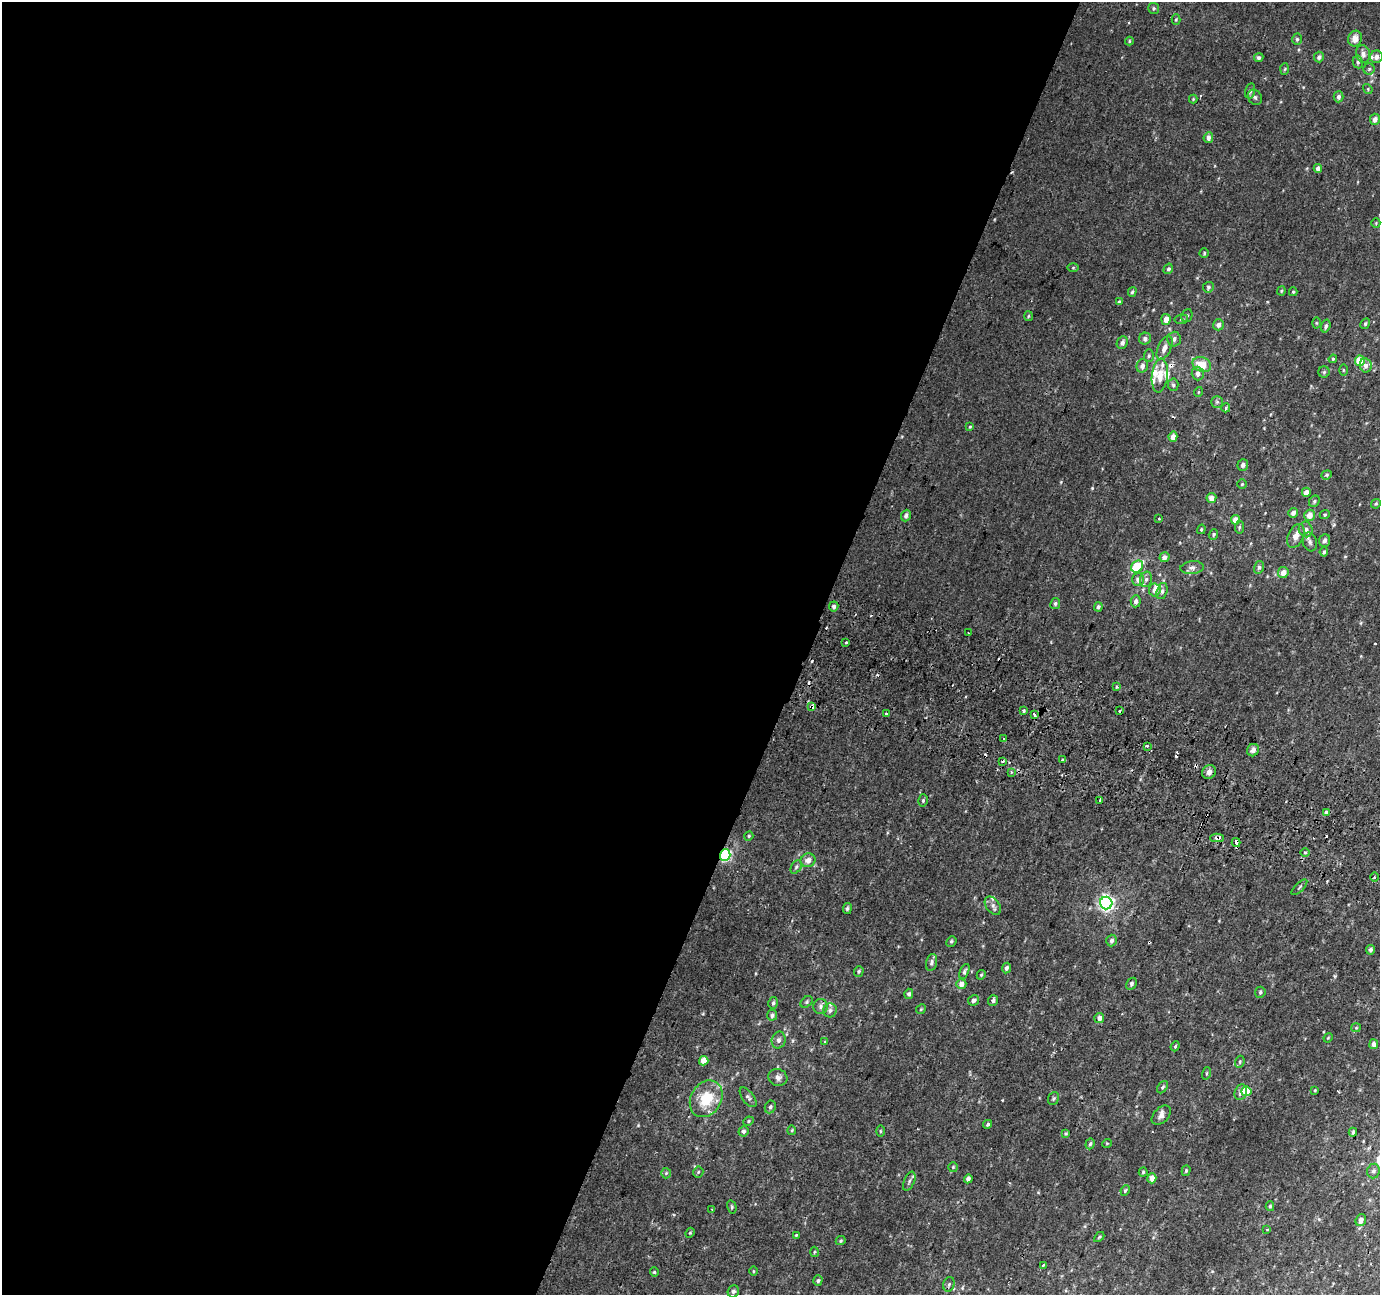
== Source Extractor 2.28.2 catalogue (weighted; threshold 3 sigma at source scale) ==
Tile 5 of 4 x 4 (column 1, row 2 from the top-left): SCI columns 25-1402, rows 2901-4193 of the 5553 x 5736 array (HDU 1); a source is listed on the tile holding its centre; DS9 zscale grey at full resolution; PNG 1382 x 1297 px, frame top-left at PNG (2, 2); each listed source drawn as its Kron ellipse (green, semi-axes under 4 px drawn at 4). Shown black and unused: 59% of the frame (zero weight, under 2 of 3 exposures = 2% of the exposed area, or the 3 px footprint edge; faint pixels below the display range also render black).
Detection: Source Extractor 2.28.2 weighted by HDU 2 'WHT'; one run over the whole footprint, this tile lists its part. Background 0.00354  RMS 0.0031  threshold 0.0139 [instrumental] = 3 sigma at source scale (4.5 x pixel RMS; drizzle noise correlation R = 1.50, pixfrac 1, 0.0396/0.0396 arcsec/px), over >= 5 px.
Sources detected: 223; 17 cosmic-ray / hot-pixel residue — neither listed nor drawn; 10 inside a brighter listed object's ellipse — not listed separately; the other 196 listed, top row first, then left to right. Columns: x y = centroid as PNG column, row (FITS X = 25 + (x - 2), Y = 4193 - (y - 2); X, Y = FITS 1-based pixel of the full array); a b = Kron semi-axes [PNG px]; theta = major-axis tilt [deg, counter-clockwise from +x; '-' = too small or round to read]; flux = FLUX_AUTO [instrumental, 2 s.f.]
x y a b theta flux
1154 8 5 5 - 0.51
1176 20 5 4 - 0.34
1297 39 5 5 - 0.49
1355 39 8 6 73 2.4
1129 41 4 4 - 0.31
1363 54 9 7 -81 1.6
1319 57 5 5 - 0.86
1376 57 6 6 - 1.3
1259 58 5 4 - 0.63
1358 62 6 5 - 0.55
1285 69 6 4 87 0.34
1369 69 5 5 - 0.53
1368 89 5 4 - 0.35
1250 91 8 5 75 0.76
1255 97 8 6 -53 0.83
1338 97 5 5 - 1
1193 99 4 4 - 0.28
1375 119 5 5 - 1.6
1208 138 5 4 - 1.4
1318 168 4 4 - 1.7
1376 223 4 4 - 0.28
1204 253 4 4 - 0.37
1073 268 6 4 1 0.33
1168 269 5 4 - 0.67
1208 287 5 5 - 0.53
1281 291 4 4 - 0.31
1132 292 5 4 - 0.46
1293 292 4 4 - 0.36
1119 302 4 3 - 0.5
1028 316 5 3 - 0.33
1187 316 7 5 68 0.55
1166 319 5 4 - 2.4
1181 319 7 5 7 0.51
1316 323 5 3 - 0.29
1365 324 5 4 - 0.52
1218 325 5 5 - 1.3
1326 326 6 4 73 0.71
1145 339 6 6 - 0.98
1174 339 7 7 - 1.1
1122 343 6 5 - 1.2
1164 348 13 6 65 2.1
1149 356 6 5 - 0.56
1333 359 4 3 - 0.3
1360 361 5 5 - 7.3
1202 364 9 7 -23 4.9
1366 365 7 6 - 1.1
1142 366 7 5 74 1.4
1343 370 6 4 -89 0.29
1324 372 5 5 - 0.53
1198 373 7 6 - 1.4
1160 376 17 8 84 3.1
1173 385 6 5 - 0.56
1198 392 5 3 - 0.25
1217 402 6 6 - 0.62
1226 408 4 4 - 0.61
970 427 4 4 - 0.3
1173 437 5 4 - 2.3
1243 465 6 5 - 0.86
1327 475 5 4 - 0.43
1242 484 5 5 - 0.37
1306 492 4 4 - 2.2
1211 498 5 5 - 2.2
1314 501 6 5 - 0.49
1376 504 5 4 - 0.4
1293 513 5 4 - 1.2
1309 515 5 5 - 2.8
1325 515 5 4 - 0.45
906 516 6 5 - 0.92
1159 518 3 3 - 0.7
1236 520 5 4 - 2.7
1239 527 6 4 83 0.5
1201 529 5 4 - 0.38
1306 529 8 7 - 1.2
1213 534 5 4 - 0.43
1296 536 13 7 65 2.5
1325 540 6 5 - 0.84
1310 542 9 7 -74 1.2
1324 552 4 4 - 0.42
1164 557 5 5 - 1.5
1137 566 6 5 - 11
1259 567 6 5 - 0.65
1192 568 12 6 6 1.2
1283 572 5 5 - 2.3
1138 579 6 6 - 1.6
1146 579 8 6 74 0.96
1155 590 6 6 - 2.3
1162 591 8 5 75 0.87
1136 601 6 5 - 0.97
1055 604 6 4 62 0.57
834 606 5 4 - 1.1
1098 607 5 4 - 0.75
968 633 3 2 - 0.4
846 643 3 3 - 1.2
1117 687 3 3 - 0.47
812 707 4 3 - 5.2
1023 710 3 3 - 1.4
1119 711 3 2 - 0.36
886 713 3 3 - 0.73
1034 714 4 3 - 1.5
1004 739 3 3 - 2.9
1147 746 3 3 - 0.54
1253 750 6 6 - 1.3
1063 760 3 3 - 1.5
1003 761 3 2 - 0.55
1011 772 4 3 - 0.54
1209 772 7 6 - 1.4
923 800 6 4 75 0.48
1100 800 3 3 - 5.1
1326 813 4 3 - 2.2
749 836 5 4 - 0.36
1217 838 7 4 1 1.1
1236 842 4 3 - 1.5
1305 852 5 3 - 0.32
725 855 5 5 - 38
808 860 7 6 - 1.9
796 867 7 5 60 0.6
1374 877 4 3 - 0.31
1299 887 10 3 45 0.42
1106 903 6 6 - 85
993 906 10 6 -53 1.2
847 908 5 4 - 0.72
951 941 5 4 - 0.5
1111 941 6 5 - 0.96
1370 950 5 4 - 0.75
931 962 8 5 75 0.8
1006 968 5 4 - 0.79
859 971 5 4 - 0.44
964 972 8 4 66 0.66
981 975 5 4 - 0.39
961 984 5 5 - 2.2
1132 984 6 4 60 0.73
1260 992 5 5 - 0.5
909 994 5 4 - 0.74
973 1000 6 5 - 1.1
993 1000 5 5 - 0.74
807 1002 7 5 43 0.52
773 1003 6 4 76 0.61
821 1006 7 7 - 1
921 1009 5 4 - 0.36
830 1010 7 6 - 0.91
772 1015 5 5 - 0.78
1099 1018 5 5 - 1.4
1356 1028 5 4 - 0.32
1328 1038 5 4 - 0.27
779 1040 8 7 - 1.1
825 1042 4 4 - 0.31
1374 1044 5 4 - 1.2
1175 1046 5 4 - 0.39
704 1061 5 4 - 3.1
1240 1062 6 4 71 0.41
1207 1073 6 3 71 0.39
778 1077 10 8 -18 1.5
1162 1087 7 4 52 0.49
1315 1090 4 3 - 0.3
1246 1091 5 5 - 6.2
1241 1092 8 6 71 1.3
748 1097 12 5 -52 0.81
706 1099 19 15 59 9.5
1053 1099 7 5 69 0.51
770 1107 6 5 - 0.6
1161 1115 11 7 46 1.4
748 1121 5 4 - 0.39
988 1124 4 4 - 0.59
792 1130 5 4 - 0.36
743 1131 5 5 - 0.67
880 1131 5 3 - 0.31
1353 1132 4 2 - 0.46
1066 1133 4 4 - 0.41
1107 1143 5 3 - 0.24
1090 1144 5 4 - 0.62
953 1167 5 5 - 0.39
1186 1171 5 4 - 0.55
1373 1171 7 6 - 0.88
698 1172 5 5 - 0.45
1143 1172 4 4 - 0.38
666 1173 5 5 - 0.44
1152 1178 5 4 - 2.4
968 1179 4 4 - 1.1
909 1181 10 5 66 0.84
1125 1191 5 3 - 0.37
1270 1206 5 4 - 0.43
732 1207 7 4 -75 0.48
712 1209 3 3 - 0.36
1361 1220 6 5 - 1.5
1267 1229 3 3 - 0.37
690 1233 5 4 - 0.37
796 1235 3 3 - 0.31
1099 1237 6 3 45 0.34
841 1241 5 4 - 0.41
814 1252 5 3 - 0.3
1043 1265 3 3 - 2.4
753 1271 4 3 - 0.26
654 1272 4 4 - 0.33
818 1281 5 4 - 0.54
949 1284 7 5 72 0.72
733 1291 6 5 - 0.84
Overlapping masked pixels (flux is a lower limit): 5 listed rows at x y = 812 707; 1034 714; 1217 838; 1236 842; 725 855